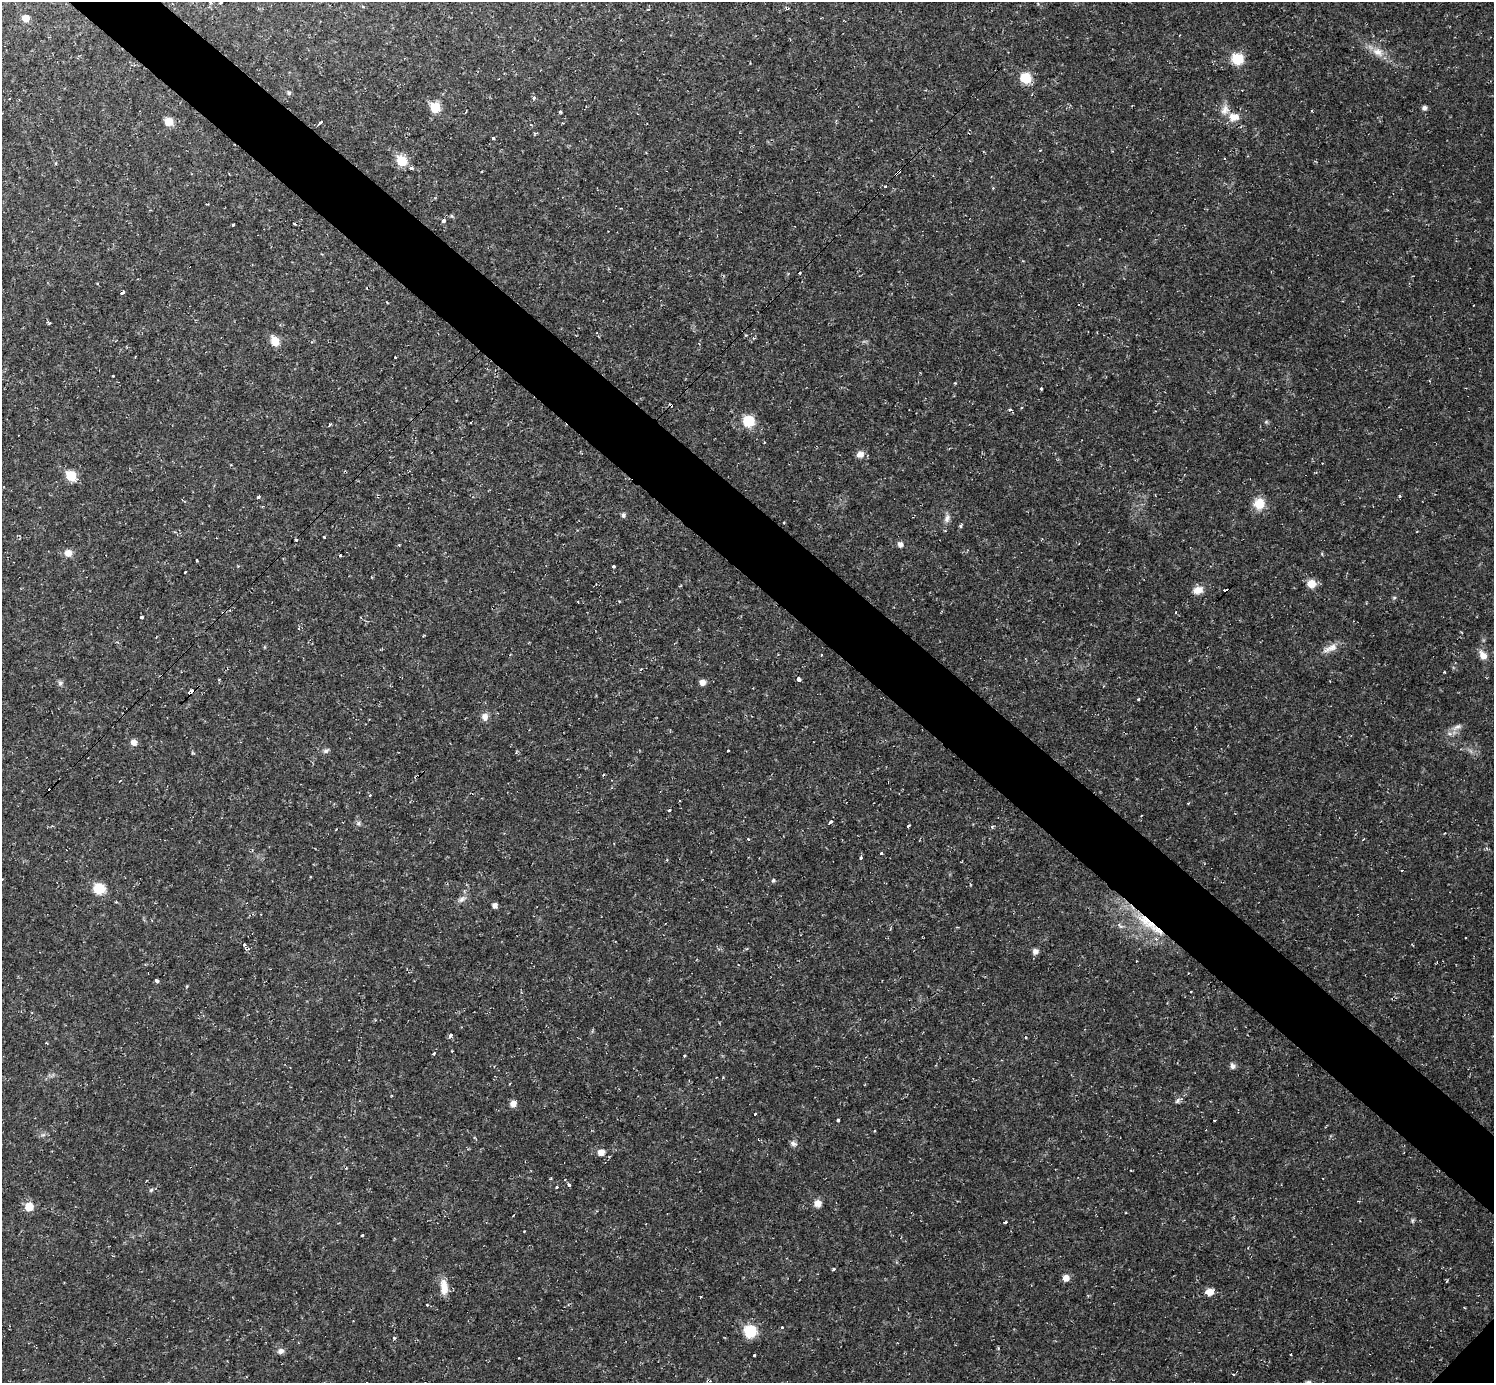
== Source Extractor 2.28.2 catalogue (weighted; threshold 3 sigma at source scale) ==
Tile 11 of 4 x 4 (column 3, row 3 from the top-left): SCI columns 2987-4478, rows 1535-2915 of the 5971 x 5973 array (HDU 1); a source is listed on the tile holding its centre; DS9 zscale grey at full resolution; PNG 1496 x 1385 px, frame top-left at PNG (2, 2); no overlay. Shown black and unused: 5% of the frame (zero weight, under 2 of 3 exposures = <1% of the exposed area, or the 3 px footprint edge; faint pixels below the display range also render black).
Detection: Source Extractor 2.28.2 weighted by HDU 2 'WHT'; one run over the whole footprint, this tile lists its part. Background 0.0316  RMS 0.0069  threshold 0.031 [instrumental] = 3 sigma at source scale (4.5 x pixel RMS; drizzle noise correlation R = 1.50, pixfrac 1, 0.05/0.05 arcsec/px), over >= 5 px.
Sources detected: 138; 24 cosmic-ray / hot-pixel residue — not listed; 1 inside a brighter listed object's ellipse — not listed separately; the other 113 listed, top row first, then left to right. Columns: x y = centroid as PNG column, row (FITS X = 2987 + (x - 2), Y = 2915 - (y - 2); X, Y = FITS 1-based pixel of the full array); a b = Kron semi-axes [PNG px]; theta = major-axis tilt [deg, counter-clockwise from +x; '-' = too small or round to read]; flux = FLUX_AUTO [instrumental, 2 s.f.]
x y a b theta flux
221 3 4 4 - 1.7
363 6 3 3 - 1.5
25 18 7 7 - 5.5
1378 52 16 10 -30 7.2
1237 59 10 9 - 18
1026 78 8 7 - 21
289 93 5 5 - 1
534 97 4 3 - 2.2
435 108 7 7 - 20
1424 108 6 6 - 1.7
1312 111 3 2 - 0.74
560 112 4 3 - 0.88
1234 117 14 10 -11 6.9
169 121 7 7 - 9.9
321 122 5 3 - 4.1
493 138 3 3 - 6
402 161 7 7 - 25
411 168 3 3 - 4.3
899 171 5 3 - 3.1
896 174 4 3 - 4.6
444 220 4 3 - 4.1
233 225 3 3 - 1.5
123 292 4 3 - 2.6
1079 305 3 2 - 0.56
49 323 4 3 - 1.1
275 341 9 8 - 8.5
395 357 3 3 - 1.5
1041 388 3 3 - 12
1021 408 3 3 - 0.92
1010 410 3 3 - 2.8
749 421 8 8 - 25
471 422 3 3 - 8.4
330 425 4 3 - 1.4
860 454 9 7 18 4.2
71 476 8 6 -44 19
258 497 4 3 - 2.1
1259 504 12 11 - 11
623 515 6 5 - 1.7
947 518 12 7 68 3
961 526 6 4 -90 0.85
324 537 3 3 - 1.2
296 540 3 3 - 2.6
900 544 6 5 - 2.6
399 545 4 3 - 0.6
68 553 7 7 - 5.6
197 561 3 3 - 1.3
613 566 3 3 - 7.6
185 572 3 3 - 2.2
1311 583 8 7 - 9.6
1197 590 12 8 20 6.1
1226 591 3 3 - 14
141 617 3 3 - 1.6
1331 648 21 8 27 5.9
1483 656 11 8 -61 5.1
798 679 4 3 - 5.4
219 680 3 3 - 1.6
702 682 6 6 - 3.9
60 683 6 6 - 1.6
190 693 6 3 44 15
1139 699 3 2 - 0.95
485 717 9 8 - 3.5
1457 727 15 6 32 3.5
133 743 7 7 - 3.7
728 750 3 3 - 2.3
326 751 8 5 12 1.6
670 810 3 3 - 2
830 822 4 3 - 4.8
358 823 6 4 -72 1.2
908 826 3 3 - 3
992 827 4 3 - 1.4
748 839 3 3 - 2.6
1363 839 3 2 - 0.89
881 853 3 3 - 1.7
860 858 3 3 - 5.3
667 860 3 3 - 0.79
310 876 3 2 - 1.1
773 880 4 3 - 1.8
99 889 9 8 - 19
462 899 11 6 41 2.9
494 906 5 5 - 2.8
1147 922 33 12 -41 23
244 944 4 3 - 1.9
1035 951 6 6 - 3.1
157 981 4 3 - 2.7
450 1036 3 3 - 8.6
433 1054 3 3 - 3.3
685 1056 3 3 - 1.8
1232 1066 7 7 - 2.2
1177 1101 8 5 72 1.6
513 1104 7 6 - 3.9
755 1114 3 3 - 1.8
838 1120 3 3 - 0.82
1215 1120 3 3 - 1.3
793 1143 9 7 -15 2.1
601 1152 7 7 - 4.4
569 1185 3 3 - 2.5
557 1187 3 3 - 1.7
151 1190 7 4 45 1.1
818 1203 8 8 - 4.8
29 1207 8 8 - 9.4
513 1215 3 2 - 0.66
1412 1220 8 4 81 1
1006 1222 4 2 - 0.71
362 1235 3 3 - 1.3
1066 1278 6 6 - 5.4
444 1287 19 8 -84 8.3
1210 1292 7 6 - 6.7
701 1297 3 3 - 1.2
782 1327 3 3 - 1.3
750 1331 8 8 - 31
281 1351 8 6 12 2.9
754 1355 3 3 - 1.9
1233 1375 3 3 - 1
Overlapping masked pixels (flux is a lower limit): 5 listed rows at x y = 899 171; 896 174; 1226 591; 190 693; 1147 922
Isophote crosses this tile's border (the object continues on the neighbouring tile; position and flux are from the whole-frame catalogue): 1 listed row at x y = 221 3
Unlisted compact peaks at least as high as the median listed source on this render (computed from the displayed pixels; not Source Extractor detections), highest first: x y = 833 1269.